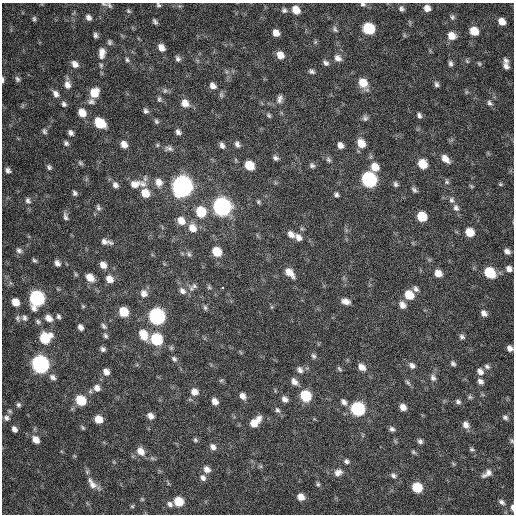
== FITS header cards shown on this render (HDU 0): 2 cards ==
NAXIS1  =                  512 / Axis length
NAXIS2  =                  512 / Axis length

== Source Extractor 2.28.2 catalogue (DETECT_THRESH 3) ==
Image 512 x 512 px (HDU 0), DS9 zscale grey, 1 PNG px = 1 image px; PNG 516 x 516 px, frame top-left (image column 1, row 512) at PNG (2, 3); no overlay
Background 282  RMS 18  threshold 52.9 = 3 sigma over >= 5 px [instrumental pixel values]
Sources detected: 216; all 216 listed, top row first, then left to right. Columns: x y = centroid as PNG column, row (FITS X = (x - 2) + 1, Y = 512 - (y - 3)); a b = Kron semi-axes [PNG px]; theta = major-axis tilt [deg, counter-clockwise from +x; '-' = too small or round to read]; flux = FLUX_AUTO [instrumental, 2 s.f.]
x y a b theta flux
363 4 7 6 - 2600
109 5 9 5 -44 2500
158 5 6 4 -44 1900
427 8 6 6 - 7900
401 9 7 6 - 3500
284 10 7 6 - 3000
296 10 8 6 -55 16000
128 11 7 4 -28 1700
88 17 7 5 -49 4000
452 17 6 6 - 2500
34 19 7 4 -90 2200
155 22 6 3 -55 2500
502 22 7 5 -45 11000
335 29 9 5 -54 2900
369 29 8 7 - 71000
474 31 7 6 - 21000
276 33 6 5 - 8600
95 35 6 5 - 2900
451 36 8 7 - 14000
109 42 7 6 - 2400
315 42 6 4 45 1800
161 48 8 6 -57 8200
102 53 15 9 86 9500
280 55 8 6 -56 11000
338 58 10 8 -37 6200
178 59 7 6 - 3500
127 60 7 5 -74 2100
506 60 8 6 -49 3400
467 61 6 4 -45 1600
326 63 7 6 - 3400
450 63 7 5 -82 3300
75 64 8 6 -46 7000
479 64 6 5 - 1400
506 66 7 6 - 4600
312 71 7 5 -23 3100
17 79 8 6 -63 3100
3 80 7 3 -88 2600
363 83 11 7 -58 19000
436 84 7 5 -75 3100
67 85 10 7 -75 7300
213 86 8 7 - 6100
165 91 7 5 68 2700
466 92 6 4 71 1500
94 93 9 8 - 21000
56 94 9 7 -53 5700
221 95 8 5 -69 2700
159 99 8 6 -82 2600
280 99 12 7 78 5100
91 101 9 8 - 4300
185 103 10 8 -48 11000
489 103 8 6 -54 3000
64 104 7 5 -50 3100
146 111 7 6 - 3100
82 113 8 6 -52 15000
269 115 8 5 -46 2200
419 115 7 5 -67 3300
365 118 7 7 - 3100
156 121 7 5 -65 2400
100 123 9 7 -42 38000
44 131 8 6 -68 2700
178 132 7 6 - 4200
71 133 7 5 -49 3800
66 143 7 6 - 3000
361 143 10 7 -62 15000
124 144 8 6 -57 8500
237 144 8 6 -61 4100
222 145 8 5 -66 4200
340 145 7 6 - 5700
169 148 12 7 -7 5200
275 158 7 5 -31 3200
445 159 11 7 -44 9300
328 160 8 6 -41 2900
80 163 7 5 -41 2300
423 164 8 7 - 24000
249 165 8 6 -42 25000
312 165 8 6 -41 3200
49 167 7 5 -53 2600
375 167 9 8 - 14000
8 170 7 6 - 3800
369 179 9 8 - 240000
159 182 10 8 -73 9700
447 182 7 6 - 2500
135 184 15 10 14 12000
143 184 11 10 - 8900
396 184 7 5 -58 2800
500 184 5 5 - 1600
115 185 8 7 - 4700
182 186 9 9 - 900000
471 186 6 4 -45 1500
414 190 7 5 -44 2800
75 193 6 5 - 2800
145 193 9 7 -56 17000
336 195 5 5 - 2700
451 200 8 6 -86 3500
28 201 9 7 -62 4200
258 202 6 4 -88 1800
222 207 9 8 - 500000
98 208 9 5 -69 2600
456 208 9 7 -69 4700
201 212 9 8 - 36000
422 216 7 7 - 32000
65 217 10 5 -73 3600
181 221 9 8 - 12000
192 228 10 9 - 13000
302 229 6 4 -18 1400
470 232 7 7 - 21000
291 234 9 7 -38 6900
298 237 9 7 -51 6400
106 242 12 5 -11 5900
19 250 9 7 -34 3800
507 251 7 6 - 5100
217 252 8 7 - 28000
189 254 8 5 -74 2600
34 260 6 4 -48 2100
57 263 7 6 - 4900
103 265 7 6 - 8100
509 269 7 7 - 5800
289 273 11 6 -46 13000
438 273 7 6 - 11000
490 273 9 7 -41 47000
90 278 9 7 -40 12000
109 279 9 7 -49 10000
194 286 9 7 -17 4000
209 287 6 5 - 1900
222 287 3 2 - 2700
416 289 8 6 -61 3700
182 291 10 8 -45 6100
144 293 9 8 - 7400
409 295 8 7 - 22000
37 298 9 8 - 240000
346 301 9 6 -14 7100
15 302 7 6 - 14000
402 305 8 7 - 6900
83 306 6 5 - 1400
205 308 8 5 -63 2300
124 312 7 6 - 31000
484 313 8 6 -47 5300
58 316 6 5 - 2500
157 316 9 8 - 320000
18 318 9 6 -86 2900
25 318 8 6 -77 3200
48 318 9 7 -39 8700
38 322 7 5 -43 2500
104 326 9 6 -50 3000
80 327 6 5 - 4700
143 335 11 8 -62 21000
105 336 7 5 -47 2500
462 337 7 6 - 3200
45 338 9 8 - 43000
156 339 8 7 - 74000
510 348 6 5 - 5200
103 349 6 5 - 3300
313 356 7 6 - 2700
174 359 8 6 -44 2900
453 363 7 5 -49 2700
40 364 9 8 - 420000
412 365 8 7 - 4500
487 366 8 6 -20 3300
362 367 9 7 -37 7900
339 369 7 4 -46 1900
300 370 9 7 -55 4600
480 371 9 7 -49 6100
106 372 7 6 - 6900
53 377 9 7 -38 4500
433 378 9 7 -68 4400
221 380 6 4 2 1700
294 381 9 7 -54 6300
480 381 8 6 -43 4700
408 382 9 5 -49 2400
97 388 9 8 - 6700
194 392 8 7 - 8100
243 396 8 6 -60 6300
306 396 8 7 - 53000
470 397 7 5 -2 2200
285 399 7 6 - 5200
81 400 8 7 - 41000
215 401 7 5 -52 7700
344 402 9 6 -52 4800
458 402 8 6 -26 3100
18 405 6 5 - 2600
403 407 6 6 - 8500
358 409 8 7 - 160000
277 410 9 6 -51 3400
150 416 7 6 - 6300
505 417 7 6 - 3400
6 418 8 7 - 4200
98 419 7 6 - 15000
255 422 14 7 44 16000
466 425 9 7 -52 7000
83 428 7 4 -54 1700
14 429 6 5 - 4800
392 429 6 6 - 3400
36 440 9 7 -50 9100
195 440 6 5 - 2100
420 441 6 5 - 3100
512 441 7 4 -74 2000
213 447 8 7 - 5300
472 449 7 4 -10 2000
141 451 10 8 -51 11000
413 452 7 5 -41 1900
346 461 7 6 - 3100
207 469 9 8 - 6500
338 472 11 8 29 7100
487 473 15 7 34 7400
393 475 7 6 - 3200
203 478 8 7 - 4600
92 484 19 8 -58 10000
318 484 6 5 - 2000
417 487 7 6 - 40000
301 497 7 6 - 9100
142 499 6 4 -44 1400
179 502 7 7 - 27000
502 502 9 6 -35 3700
170 504 8 6 -36 3800
132 506 6 5 - 1500
512 507 7 3 -87 3600
At the frame edge (FLAGS 8, measured only in part): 7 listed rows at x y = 363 4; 109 5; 158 5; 3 80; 510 348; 512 441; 512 507